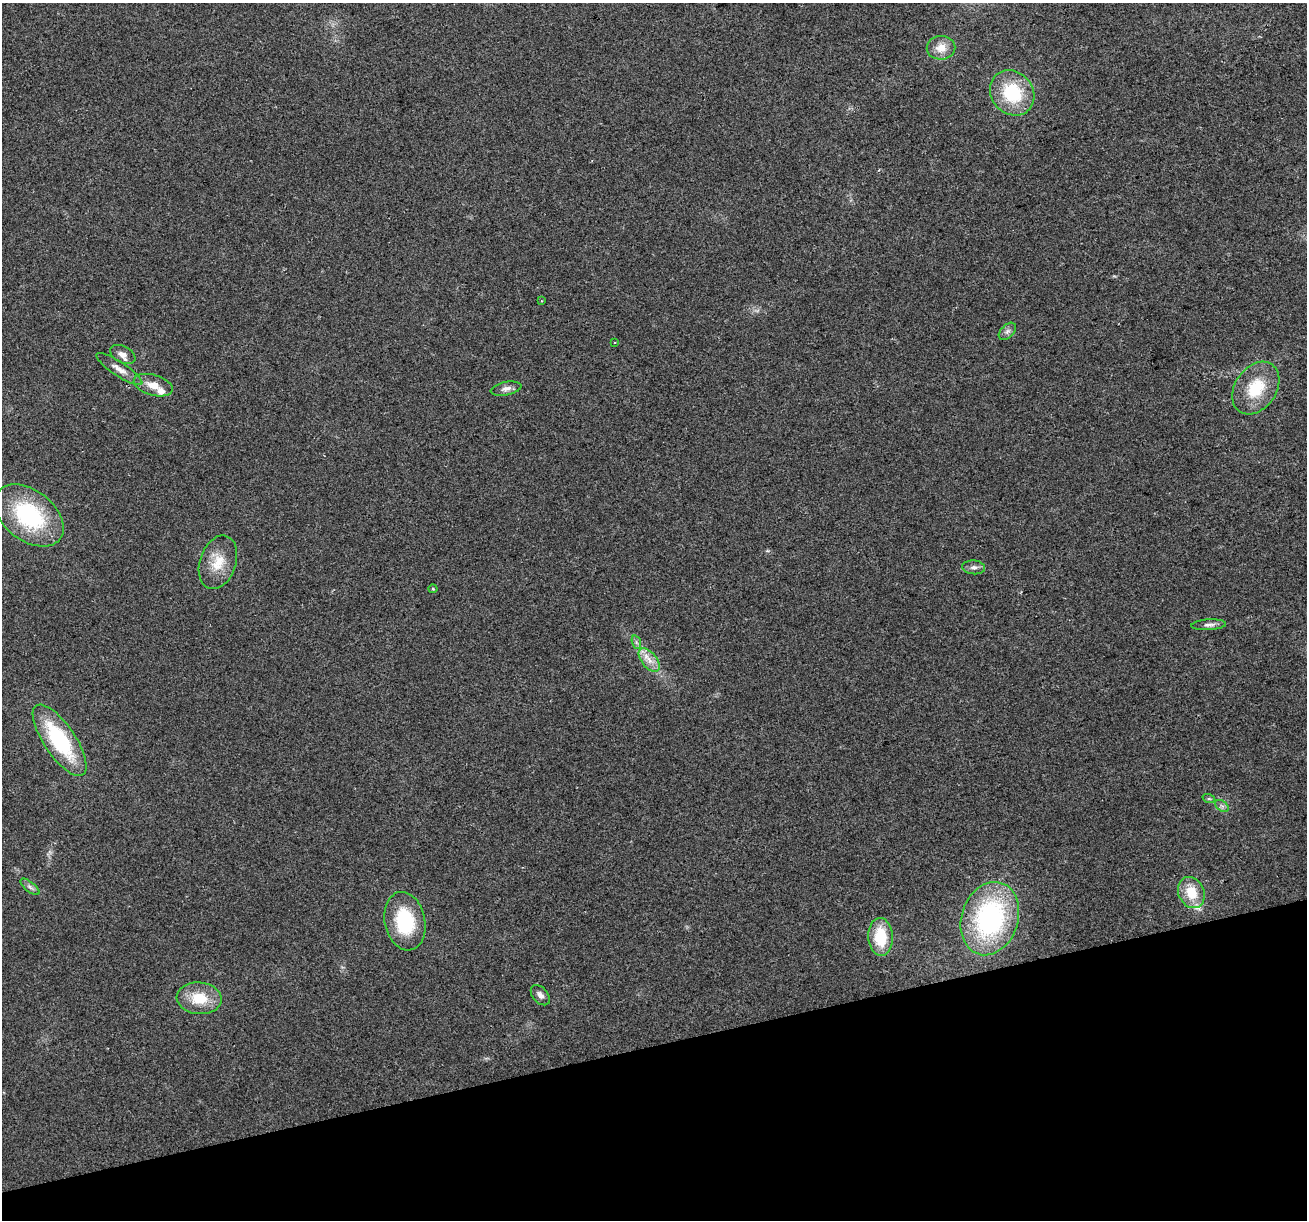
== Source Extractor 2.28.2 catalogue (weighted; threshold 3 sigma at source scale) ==
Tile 14 of 4 x 4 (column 2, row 4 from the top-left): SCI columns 1306-2610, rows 102-1319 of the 5220 x 5026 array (HDU 1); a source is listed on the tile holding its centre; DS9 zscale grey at full resolution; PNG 1309 x 1222 px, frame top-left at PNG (2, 3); each listed source drawn as its Kron ellipse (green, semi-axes under 4 px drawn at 4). Shown black and unused: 14% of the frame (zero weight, under 2 of 3 exposures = <1% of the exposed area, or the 3 px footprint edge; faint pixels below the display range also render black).
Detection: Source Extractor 2.28.2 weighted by HDU 2 'WHT'; one run over the whole footprint, this tile lists its part. Background 0.0564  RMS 0.0086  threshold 0.0389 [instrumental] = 3 sigma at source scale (4.5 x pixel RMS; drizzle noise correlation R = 1.50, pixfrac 1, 0.0396/0.0396 arcsec/px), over >= 5 px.
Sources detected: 29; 2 inside a brighter listed object's ellipse — not listed separately; the other 27 listed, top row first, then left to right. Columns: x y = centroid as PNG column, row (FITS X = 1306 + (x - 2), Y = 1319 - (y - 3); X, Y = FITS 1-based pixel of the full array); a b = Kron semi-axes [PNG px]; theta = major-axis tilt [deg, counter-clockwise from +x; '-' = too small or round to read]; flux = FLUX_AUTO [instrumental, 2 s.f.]
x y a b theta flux
941 48 14 12 2 11
1012 93 24 20 -49 49
541 301 3 2 - 0.86
1007 331 10 6 45 3
615 342 3 2 - 0.74
123 355 13 8 -27 5.5
119 369 27 7 -33 7.8
153 385 20 10 -16 11
1256 388 29 20 55 34
506 389 15 6 11 4.4
29 515 39 25 -38 88
218 562 27 18 71 21
973 567 11 7 -4 3.4
433 589 4 4 - 0.9
1209 625 17 5 3 3.7
636 642 7 4 -72 2
649 660 14 7 -52 7.8
60 740 42 15 -56 75
1209 799 6 4 -18 1.2
1222 806 8 5 -33 2.2
30 887 11 5 -39 2.8
1191 892 16 13 -66 20
990 919 37 28 72 160
405 921 29 20 -78 54
880 937 19 12 -87 32
540 995 12 7 -49 4.1
199 998 22 16 -5 24